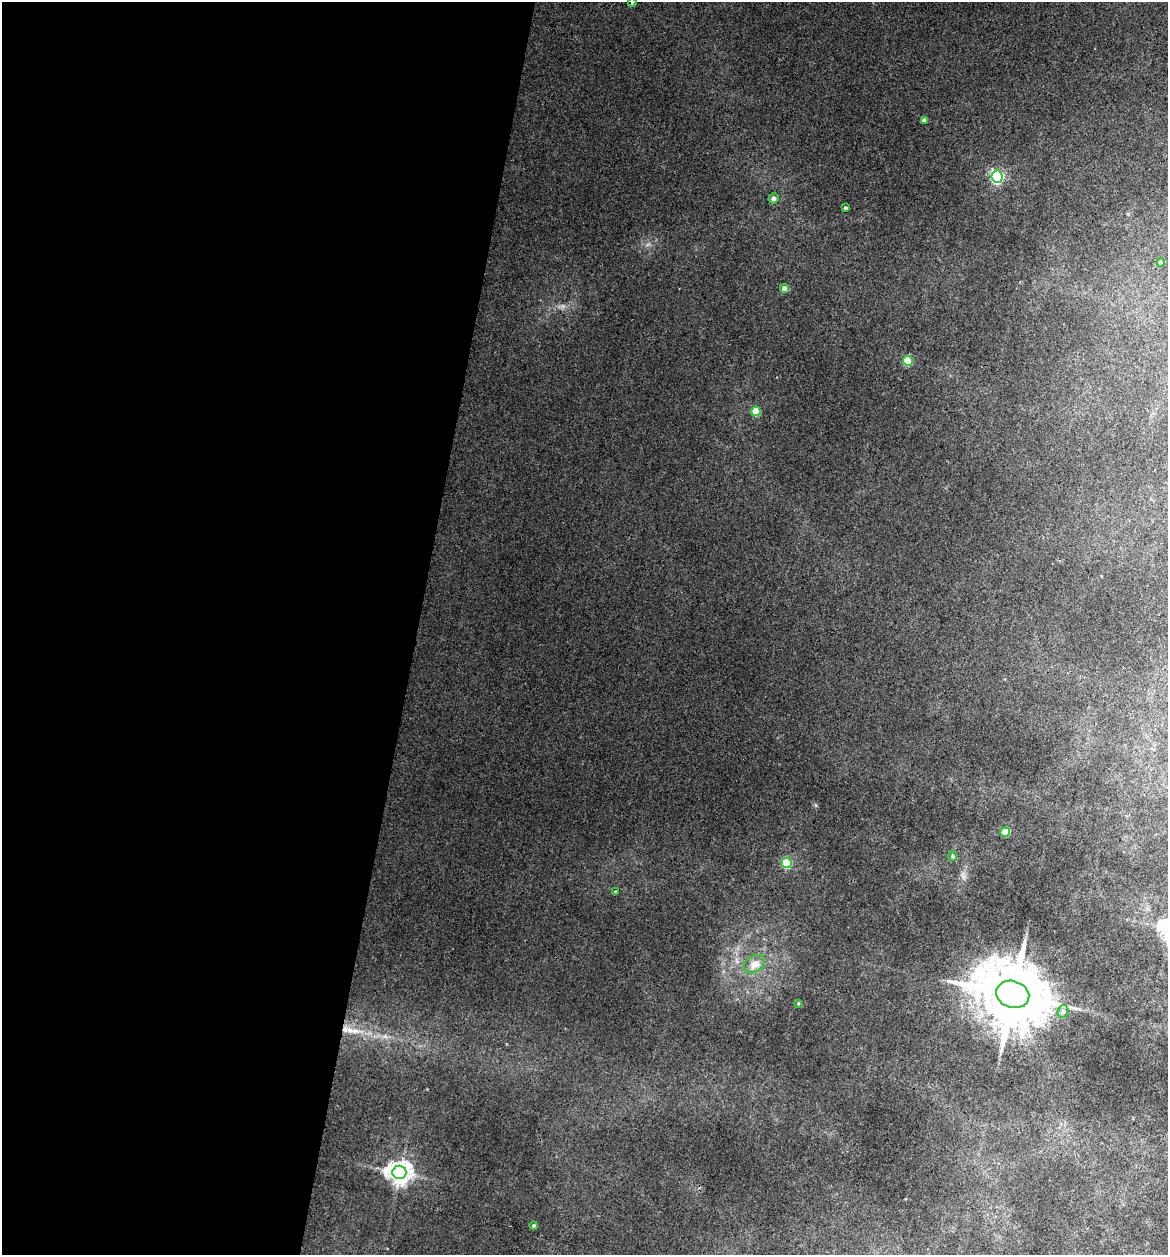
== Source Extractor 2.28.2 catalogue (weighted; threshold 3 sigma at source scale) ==
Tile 5 of 4 x 4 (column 1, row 2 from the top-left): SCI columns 121-1286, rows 2505-3757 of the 5028 x 5010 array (HDU 1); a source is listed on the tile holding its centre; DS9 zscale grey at full resolution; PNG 1170 x 1257 px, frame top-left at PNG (2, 2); each listed source drawn as its Kron ellipse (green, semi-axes under 4 px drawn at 4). Shown black and unused: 36% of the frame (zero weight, under 3 of 4 exposures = <1% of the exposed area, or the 3 px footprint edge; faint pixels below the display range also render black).
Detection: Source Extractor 2.28.2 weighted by HDU 2 'WHT'; one run over the whole footprint, this tile lists its part. Background 0.0841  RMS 0.0075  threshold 0.0338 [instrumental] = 3 sigma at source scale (4.5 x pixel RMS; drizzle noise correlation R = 1.50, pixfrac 1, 0.05/0.05 arcsec/px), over >= 5 px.
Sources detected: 19; all 19 listed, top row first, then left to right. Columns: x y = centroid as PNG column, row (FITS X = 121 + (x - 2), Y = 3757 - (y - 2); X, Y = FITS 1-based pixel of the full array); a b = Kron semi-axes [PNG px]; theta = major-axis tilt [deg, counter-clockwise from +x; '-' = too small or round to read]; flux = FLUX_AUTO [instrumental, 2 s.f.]
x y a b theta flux
632 3 4 3 - 0.5
924 120 4 4 - 2.3
997 177 6 6 - 88
773 198 5 5 - 2.1
845 208 4 3 - 0.86
1161 262 4 4 - 3.2
785 288 4 4 - 4
908 361 5 5 - 18
756 411 5 4 - 14
1005 832 5 4 - 13
953 856 5 4 - 0.96
787 863 5 5 - 26
615 892 4 4 - 0.76
754 964 11 8 30 4.7
1013 994 17 13 -18 4600
798 1003 4 3 - 0.65
1063 1011 7 5 74 1.8
399 1172 7 6 - 410
534 1225 4 4 - 1.1